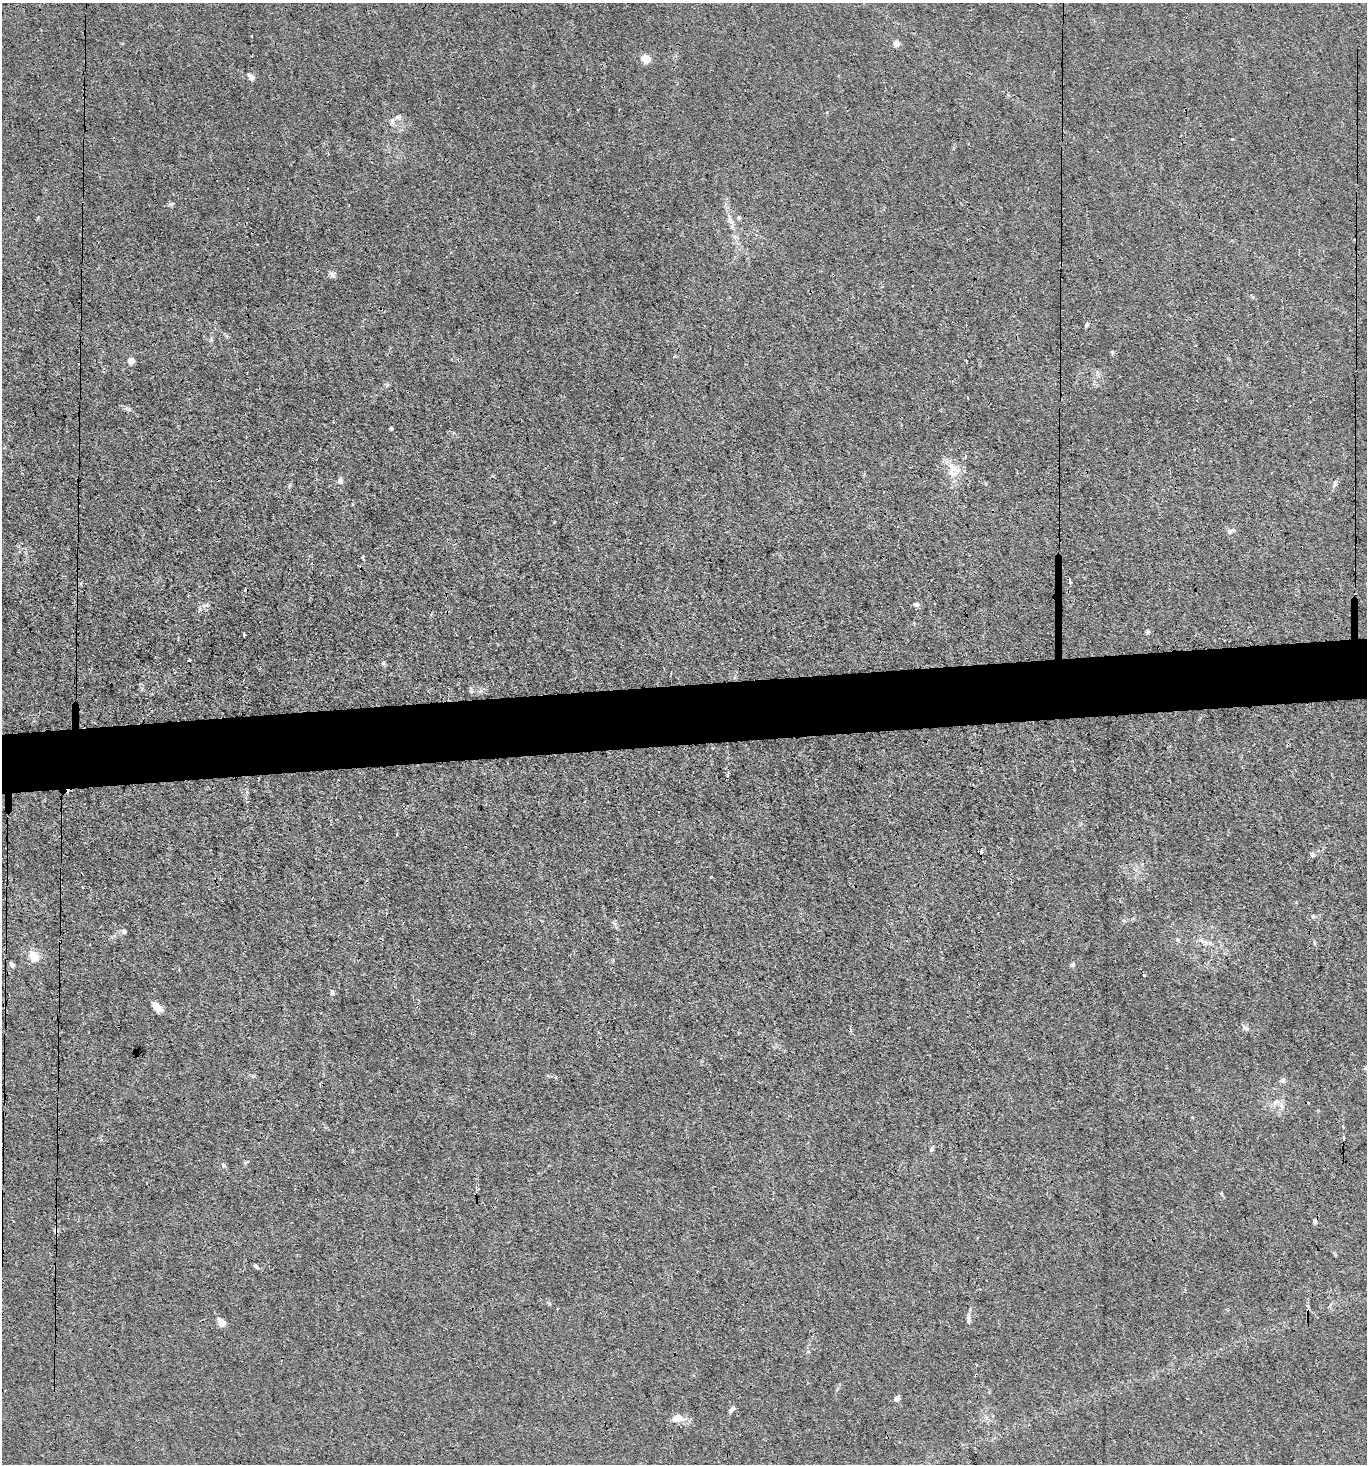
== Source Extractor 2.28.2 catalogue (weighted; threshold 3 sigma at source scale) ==
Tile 5 of 3 x 3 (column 2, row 2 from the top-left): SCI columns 1504-2868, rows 1462-2923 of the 4355 x 4384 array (HDU 1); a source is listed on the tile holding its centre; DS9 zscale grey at full resolution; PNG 1369 x 1466 px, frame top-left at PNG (2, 3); no overlay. Shown black and unused: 4% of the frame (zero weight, under 3 of 4 exposures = <1% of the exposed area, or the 3 px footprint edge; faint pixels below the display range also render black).
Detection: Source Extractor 2.28.2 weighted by HDU 2 'WHT'; one run over the whole footprint, this tile lists its part. Background 0.0192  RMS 0.0031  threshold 0.0141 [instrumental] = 3 sigma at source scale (4.5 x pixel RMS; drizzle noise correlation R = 1.50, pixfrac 1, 0.05/0.05 arcsec/px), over >= 5 px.
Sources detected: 64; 8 cosmic-ray / hot-pixel residue — not listed; the other 56 listed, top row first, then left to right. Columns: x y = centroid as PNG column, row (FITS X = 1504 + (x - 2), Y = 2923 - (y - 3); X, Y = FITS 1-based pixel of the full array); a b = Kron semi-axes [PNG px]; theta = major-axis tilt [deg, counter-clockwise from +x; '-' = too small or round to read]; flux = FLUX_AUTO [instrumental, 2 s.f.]
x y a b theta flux
896 43 6 6 - 1.9
646 59 9 8 - 3.3
250 77 9 5 -55 1.3
398 117 9 7 -3 1.3
1232 139 3 3 - 1
739 218 5 5 - 0.73
731 222 10 6 -63 1.3
333 275 12 5 -50 0.83
1087 324 6 4 63 0.74
1112 352 5 4 - 0.37
131 361 5 5 - 3.7
966 361 2 2 - 0.37
391 428 3 3 - 1.1
965 457 4 4 - 0.41
952 470 24 13 -83 5.4
340 481 8 6 -79 1.3
1335 484 9 5 76 0.92
1231 531 12 5 24 1
363 557 5 3 - 0.38
1355 569 3 3 - 0.75
1070 582 5 3 - 0.75
916 604 8 4 4 0.68
205 605 7 4 19 0.69
1148 632 5 5 - 0.73
244 634 4 3 - 2.3
189 660 3 3 - 0.8
383 663 5 4 - 0.39
728 773 5 3 - 0.46
1313 855 6 5 - 0.6
711 877 3 3 - 0.33
1313 916 6 4 19 0.45
124 931 6 5 - 0.67
1178 939 7 4 -70 0.52
1202 941 9 4 -53 0.92
34 956 12 10 -67 4.2
12 965 6 4 -49 0.8
1072 965 7 5 29 0.61
332 993 7 5 -78 0.74
157 1007 11 7 -48 3.2
1246 1028 6 6 - 0.75
1366 1068 7 4 32 0.67
1282 1080 8 5 28 0.73
1275 1102 8 5 36 1.1
1282 1106 7 4 -70 0.82
1343 1138 4 3 - 0.35
932 1148 8 4 55 0.59
223 1165 6 5 - 0.54
1315 1221 6 4 75 0.75
56 1230 7 5 -90 0.77
256 1266 8 4 -33 0.6
969 1320 15 4 82 1.3
221 1323 8 5 -61 3.8
977 1365 3 3 - 0.27
897 1399 6 5 - 1.4
732 1409 9 4 50 0.92
677 1418 14 9 19 3.1
Overlapping masked pixels (flux is a lower limit): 2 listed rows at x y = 1355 569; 56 1230
Isophote crosses this tile's border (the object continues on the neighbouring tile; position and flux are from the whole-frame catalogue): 1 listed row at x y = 1366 1068
Unlisted compact peaks at least as high as the median listed source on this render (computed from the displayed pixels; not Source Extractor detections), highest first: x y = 387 385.